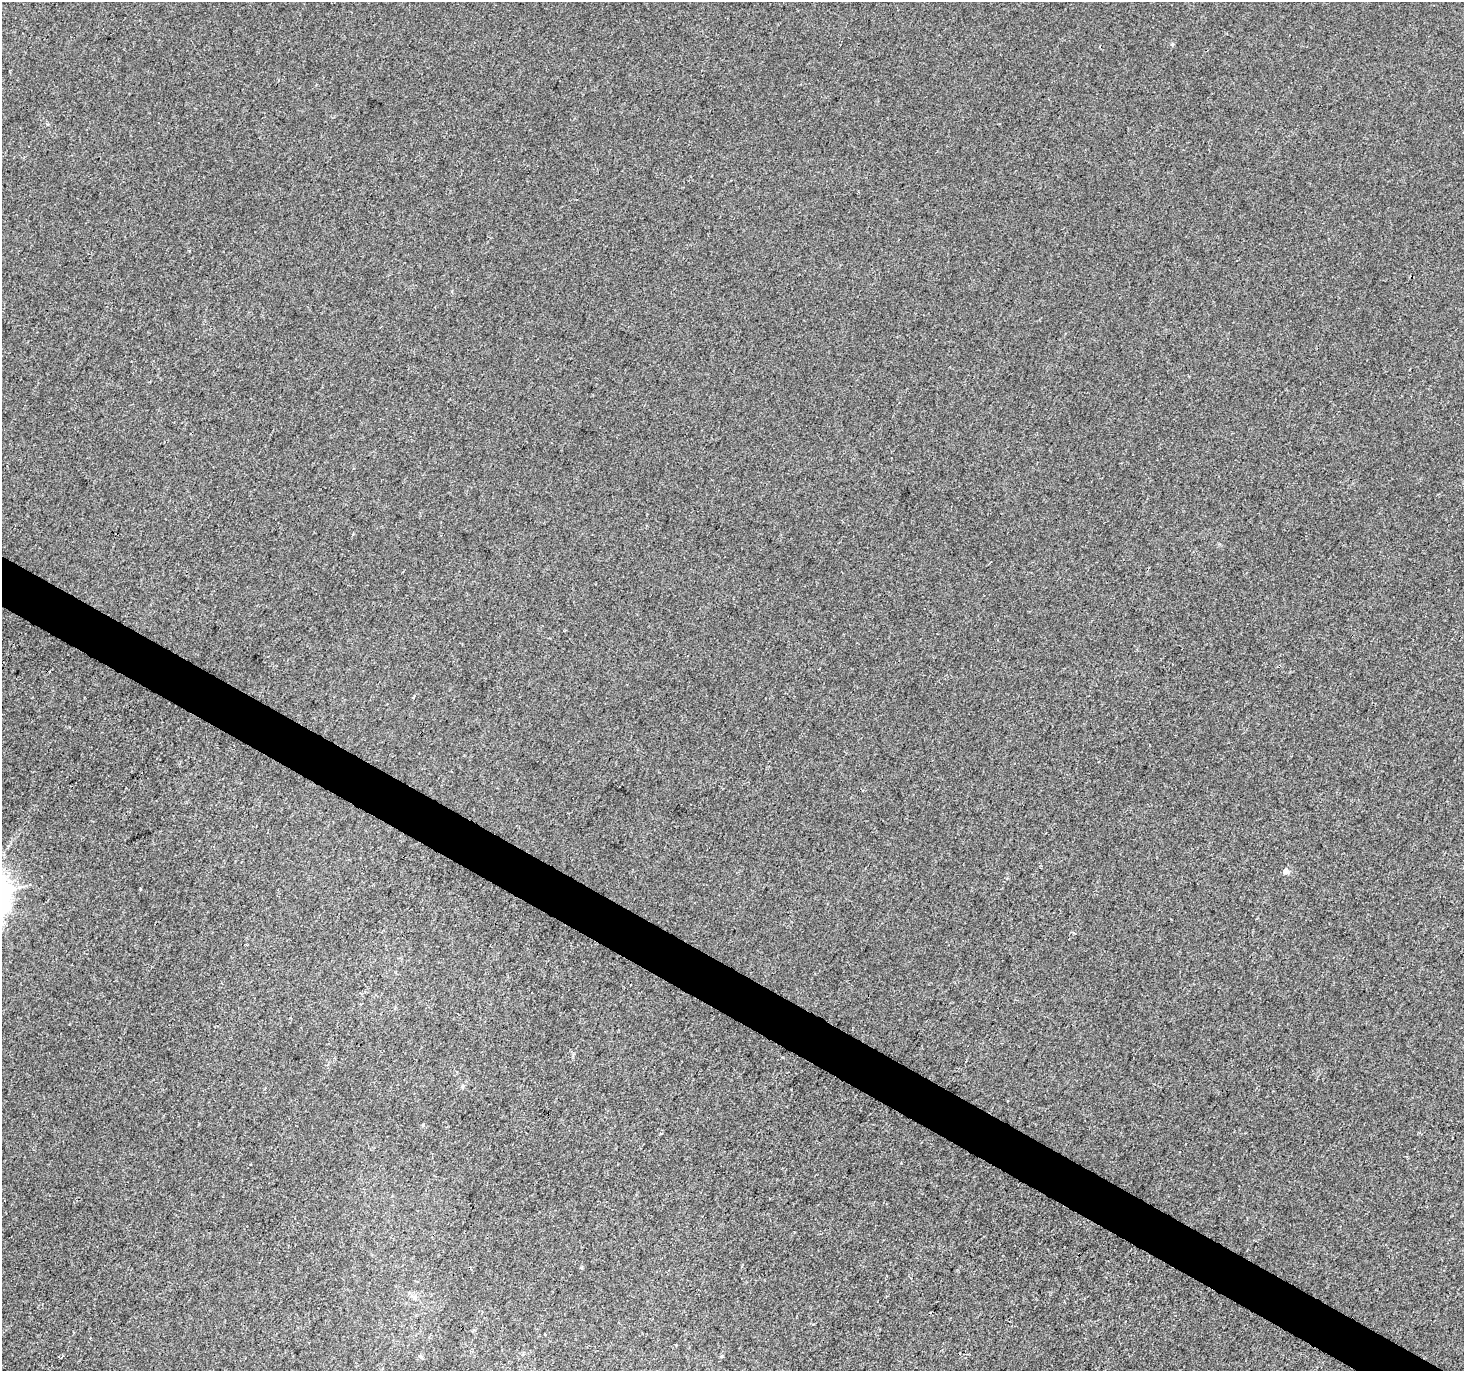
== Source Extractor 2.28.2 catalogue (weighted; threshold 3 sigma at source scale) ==
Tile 6 of 4 x 4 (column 2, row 2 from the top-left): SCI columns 1471-2932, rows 3000-4368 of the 5856 x 5932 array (HDU 1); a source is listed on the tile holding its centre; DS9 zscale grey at full resolution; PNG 1466 x 1373 px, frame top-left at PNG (2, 2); no overlay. Shown black and unused: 3% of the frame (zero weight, under 3 of 4 exposures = <1% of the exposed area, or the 3 px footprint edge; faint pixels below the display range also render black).
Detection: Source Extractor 2.28.2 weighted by HDU 2 'WHT'; one run over the whole footprint, this tile lists its part. Background 0.0017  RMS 0.003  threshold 0.0137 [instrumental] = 3 sigma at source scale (4.5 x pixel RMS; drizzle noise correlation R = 1.50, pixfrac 1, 0.0396/0.0396 arcsec/px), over >= 5 px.
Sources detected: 4; all 4 listed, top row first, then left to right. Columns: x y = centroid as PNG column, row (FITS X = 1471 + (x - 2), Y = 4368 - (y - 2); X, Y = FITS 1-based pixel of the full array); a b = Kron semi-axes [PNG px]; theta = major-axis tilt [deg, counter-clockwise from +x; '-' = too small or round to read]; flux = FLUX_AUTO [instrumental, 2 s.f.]
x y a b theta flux
1172 44 5 4 - 0.36
1286 871 8 8 - 1.1
462 1086 6 4 89 0.43
423 1125 5 3 - 0.27